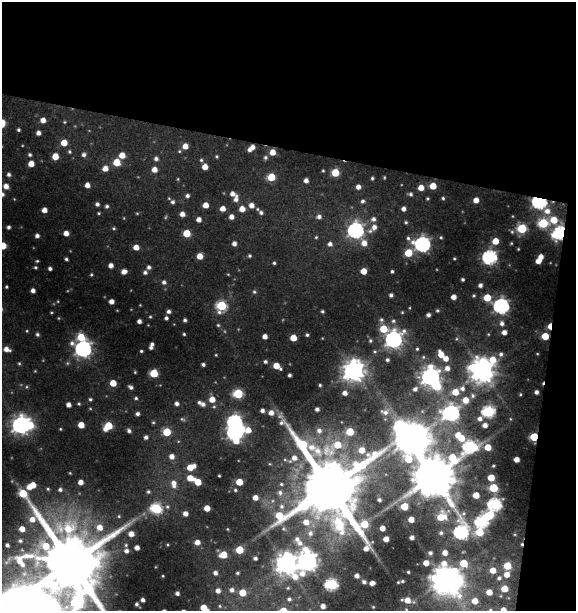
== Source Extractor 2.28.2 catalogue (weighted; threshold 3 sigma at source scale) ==
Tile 2 of 2 x 2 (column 2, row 1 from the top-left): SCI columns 634-1207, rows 611-1219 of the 1264 x 1219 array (HDU 1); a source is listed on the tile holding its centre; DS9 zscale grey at full resolution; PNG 578 x 613 px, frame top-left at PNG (2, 2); no overlay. Shown black and unused: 28% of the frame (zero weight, under 3 of 4 exposures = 1% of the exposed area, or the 3 px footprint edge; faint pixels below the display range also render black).
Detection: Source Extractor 2.28.2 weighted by HDU 2 'WHT'; one run over the whole footprint, this tile lists its part. Background 0.0585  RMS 0.009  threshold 0.0407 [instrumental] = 3 sigma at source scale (4.5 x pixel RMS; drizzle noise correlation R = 1.50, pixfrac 1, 0.0396/0.0396 arcsec/px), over >= 5 px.
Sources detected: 349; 10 too faint to see at this stretch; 6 inside a brighter object's white glare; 1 cosmic-ray / hot-pixel residue — not listed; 4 inside a brighter listed object's ellipse — not listed separately; the other 328 listed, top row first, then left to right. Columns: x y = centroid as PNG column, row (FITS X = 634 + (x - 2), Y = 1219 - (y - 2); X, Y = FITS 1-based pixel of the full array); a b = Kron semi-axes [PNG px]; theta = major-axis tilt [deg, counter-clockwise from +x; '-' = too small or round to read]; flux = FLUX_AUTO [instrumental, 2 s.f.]
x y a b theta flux
43 120 5 5 - 8.3
64 122 5 4 - 1.3
18 130 4 3 - 2
38 133 4 4 - 5.6
64 143 5 5 - 16
185 146 5 5 - 11
251 148 8 4 42 8.4
179 151 5 4 - 1.4
69 152 6 5 - 2
272 152 5 5 - 12
30 155 5 5 - 2.2
84 155 6 5 - 3.8
122 155 5 5 - 14
55 156 5 5 - 18
217 156 4 4 - 1.4
265 157 6 5 - 2.4
156 159 6 5 - 3.7
201 160 5 4 - 1.7
117 162 5 5 - 26
31 164 5 5 - 13
205 167 5 4 - 12
105 168 5 5 - 9.4
154 169 5 5 - 9.2
323 171 4 3 - 1.2
335 173 5 5 - 35
9 174 5 4 - 3
271 177 5 5 - 36
372 178 4 3 - 1.9
178 179 4 3 - 0.96
306 180 4 4 - 5.4
87 185 5 4 - 7.4
6 186 5 4 - 8.3
433 186 5 5 - 19
358 187 5 5 - 6.1
421 188 5 5 - 12
2 194 5 5 - 3.3
232 194 5 5 - 5.6
410 194 6 5 - 2.6
187 196 4 4 - 3.3
427 198 3 3 - 1.3
443 198 4 4 - 1.7
236 199 8 5 74 5.7
476 200 5 4 - 9.7
362 201 6 6 - 2.9
173 202 5 5 - 2.6
539 202 6 5 - 250
97 204 4 4 - 3.3
205 205 4 4 - 11
251 205 5 5 - 7.1
107 206 5 5 - 2.4
223 209 5 4 - 8.6
242 209 5 5 - 11
403 209 4 4 - 5.1
44 210 4 4 - 8.2
547 211 9 8 - 8.8
99 213 4 3 - 1.3
137 213 4 4 - 1
261 213 5 4 - 2.9
182 214 5 4 - 7
512 216 5 3 - 0.82
231 217 5 4 - 6.2
319 217 6 6 - 4.9
124 218 4 4 - 0.8
199 219 4 4 - 6.8
373 219 7 6 - 4.3
554 220 7 6 - 21
406 222 5 4 - 1.5
543 223 6 6 - 72
8 227 4 3 - 2.4
374 227 8 7 - 6.8
114 228 5 5 - 1.5
522 228 6 5 - 65
355 230 7 7 - 360
512 232 6 5 - 1.8
66 233 5 4 - 8.3
187 233 5 5 - 29
560 233 7 6 - 210
37 236 4 4 - 3.8
316 237 5 4 - 1.4
441 237 5 4 - 1.5
495 241 5 5 - 17
364 243 9 7 -57 10
511 243 3 3 - 1.1
234 244 4 4 - 4.9
330 244 6 6 - 4.9
422 244 8 7 - 330
3 246 5 5 - 23
136 247 5 5 - 10
518 249 3 3 - 0.89
408 253 6 5 - 32
200 256 5 5 - 11
250 256 4 4 - 1.8
490 257 7 6 - 220
541 257 5 4 - 7.7
454 258 3 3 - 1.2
66 259 4 3 - 2.1
37 261 4 3 - 1.3
538 261 5 4 - 10
274 263 3 3 - 1.7
111 265 4 4 - 6.6
35 267 4 3 - 1.6
149 267 5 5 - 3.1
50 268 4 4 - 3
364 271 5 5 - 14
392 271 4 3 - 2
124 272 5 4 - 7.9
145 272 5 5 - 3.3
228 274 4 3 - 0.86
91 275 4 4 - 1.3
463 279 3 3 - 2.1
164 282 5 5 - 3.6
480 285 4 4 - 3.7
6 287 3 3 - 1.6
33 290 4 4 - 5.2
254 292 5 5 - 2
391 295 4 4 - 3.2
474 295 4 4 - 1.6
453 297 4 4 - 8
487 298 6 5 - 26
58 301 4 3 - 0.78
111 301 4 4 - 7
221 306 6 6 - 78
501 306 7 6 - 310
409 308 3 3 - 0.84
437 310 4 4 - 1.6
168 311 5 4 - 3.5
322 311 3 3 - 1.8
51 312 4 3 - 0.93
402 312 4 4 - 1.1
428 315 4 4 - 3.6
150 317 4 3 - 1.2
166 318 4 4 - 2.7
185 320 4 3 - 2.6
139 321 4 4 - 4.4
393 321 7 6 - 3.2
502 323 7 6 - 4.7
218 325 4 4 - 1.5
549 326 7 4 86 13
383 329 9 6 -74 31
27 331 4 3 - 0.93
504 332 5 4 - 6.5
37 334 4 4 - 2.1
184 334 3 3 - 1.4
488 334 5 4 - 1.1
307 335 4 3 - 2
265 336 4 4 - 6.7
545 336 5 5 - 24
81 337 7 6 - 27
293 338 5 5 - 19
394 339 8 7 - 470
456 339 6 5 - 1.5
370 341 5 5 - 2.1
152 344 4 4 - 2.8
151 347 4 3 - 2.8
6 349 6 5 - 7.7
83 349 7 7 - 410
417 349 5 4 - 1.7
141 351 3 3 - 1.5
375 351 6 6 - 1.9
441 354 7 5 -66 15
501 354 7 6 - 3.6
537 354 4 3 - 0.91
216 355 3 3 - 0.95
423 357 6 5 - 2.2
493 359 9 7 -39 19
387 360 5 5 - 2.5
265 361 4 4 - 2.4
19 363 5 4 - 1.3
67 363 7 5 23 1.7
203 364 4 3 - 2.6
277 366 6 5 - 18
447 368 8 7 - 7.5
482 370 9 8 - 1300
35 371 3 3 - 0.8
353 371 8 8 - 870
135 372 3 3 - 1.1
154 373 5 5 - 43
289 375 4 4 - 2.7
430 377 8 7 - 610
113 383 5 5 - 16
320 385 4 3 - 1.5
27 387 5 4 - 1.4
130 387 5 4 - 3.2
462 388 8 7 - 5.4
415 389 8 7 - 5.6
455 392 7 6 - 16
536 392 4 4 - 3.8
345 393 5 5 - 6.1
238 394 6 5 - 72
520 394 3 3 - 1
473 395 7 7 - 3.2
136 398 5 4 - 1.9
90 399 4 4 - 1.8
212 399 5 5 - 12
465 400 7 7 - 13
177 403 5 4 - 4.2
79 404 5 4 - 1.5
203 404 6 5 - 4
68 405 4 4 - 6.4
214 407 5 5 - 1.5
317 409 4 4 - 3.8
262 410 4 4 - 4.2
488 411 6 6 - 140
385 412 15 10 14 10
271 413 6 6 - 8.3
451 413 9 9 - 370
137 414 4 4 - 3.3
182 419 8 5 -22 1.9
480 419 6 5 - 4.9
153 422 5 5 - 1.5
234 422 7 6 - 260
21 425 7 7 - 540
81 425 5 5 - 14
485 425 4 4 - 6.5
108 426 7 5 43 36
60 429 4 3 - 1.1
248 430 9 7 -27 13
319 430 8 7 - 5.9
129 431 5 4 - 3.2
167 432 5 5 - 35
235 432 8 6 15 320
350 432 5 5 - 31
146 437 4 4 - 3.7
534 437 5 4 - 42
412 438 14 10 32 2500
236 441 7 6 - 14
469 446 19 15 -24 200
488 447 5 5 - 18
172 456 6 6 - 7
294 458 9 8 - 9.2
516 459 4 4 - 8.8
493 466 3 3 - 1.3
191 467 9 5 23 17
70 473 3 3 - 0.94
219 476 3 3 - 1.2
433 476 13 12 - 5600
190 478 6 5 - 14
491 478 5 5 - 21
80 482 4 4 - 7.8
198 482 6 5 - 21
239 482 5 5 - 22
174 484 11 7 -80 9.2
281 484 6 5 - 2.1
329 487 25 22 -40 13000
493 488 5 5 - 43
48 489 5 5 - 1.9
60 489 6 5 - 3.5
235 490 5 5 - 1.8
148 492 5 5 - 2.1
280 493 9 8 - 5.6
476 495 5 5 - 16
255 497 5 5 - 8.6
379 500 4 4 - 2.8
494 504 6 6 - 180
282 506 8 7 - 5.5
404 506 5 5 - 31
167 507 6 6 - 2.6
207 508 5 5 - 14
156 509 6 6 - 110
185 513 5 5 - 6.4
119 516 5 5 - 1.5
441 516 13 10 41 27
411 519 5 5 - 12
306 522 8 7 - 12
481 522 6 6 - 150
99 527 9 8 - 13
382 528 4 4 - 8.5
22 529 6 6 - 12
227 529 4 3 - 0.92
461 532 12 7 -87 230
479 532 6 6 - 41
310 533 10 8 75 6.4
441 533 6 6 - 3.1
131 534 5 5 - 10
412 537 4 4 - 4.6
386 539 4 4 - 10
20 541 8 8 - 5.4
197 542 5 5 - 8.2
7 545 6 5 - 4.2
126 545 7 5 63 2.2
167 545 4 3 - 1
137 547 4 4 - 6.5
239 550 5 5 - 31
126 551 6 5 - 4.8
430 553 5 5 - 3.4
445 553 5 5 - 8.3
223 555 6 5 - 22
255 558 4 4 - 3.1
307 561 11 8 -76 680
71 563 29 17 -46 13000
426 563 5 5 - 10
463 563 28 12 18 48
286 564 9 8 - 920
507 566 5 5 - 26
493 570 6 5 - 11
408 572 3 3 - 1.4
215 573 5 5 - 4.3
237 573 4 4 - 1.7
507 574 5 5 - 9.6
163 576 3 3 - 0.93
357 576 4 4 - 4.5
499 578 6 6 - 3.2
443 580 9 7 70 1300
402 581 4 3 - 1.5
364 582 4 4 - 2.5
398 582 3 3 - 0.96
372 583 5 4 - 5.8
331 584 6 6 - 140
288 588 5 4 - 1.5
504 589 6 5 - 15
232 590 7 6 - 4.9
218 591 5 5 - 5.6
242 592 5 5 - 21
489 592 5 5 - 13
177 593 4 4 - 3.5
289 599 6 5 - 2.9
143 600 4 4 - 3.9
407 600 9 6 -18 12
475 601 7 7 - 13
28 604 61 13 -10 2000
137 604 6 3 -51 2.9
220 606 6 5 - 1.6
323 606 4 4 - 6.2
373 607 3 3 - 0.85
204 608 6 5 - 18
406 609 4 4 - 1.1
490 610 8 7 - 4.3
503 610 6 5 - 9.7
Overlapping masked pixels (flux is a lower limit): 6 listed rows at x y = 251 148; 539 202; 560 233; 549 326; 545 336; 534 437
Isophote crosses this tile's border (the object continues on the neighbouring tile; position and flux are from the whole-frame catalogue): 8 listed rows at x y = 2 194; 3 246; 71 563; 28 604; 204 608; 406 609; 490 610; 503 610